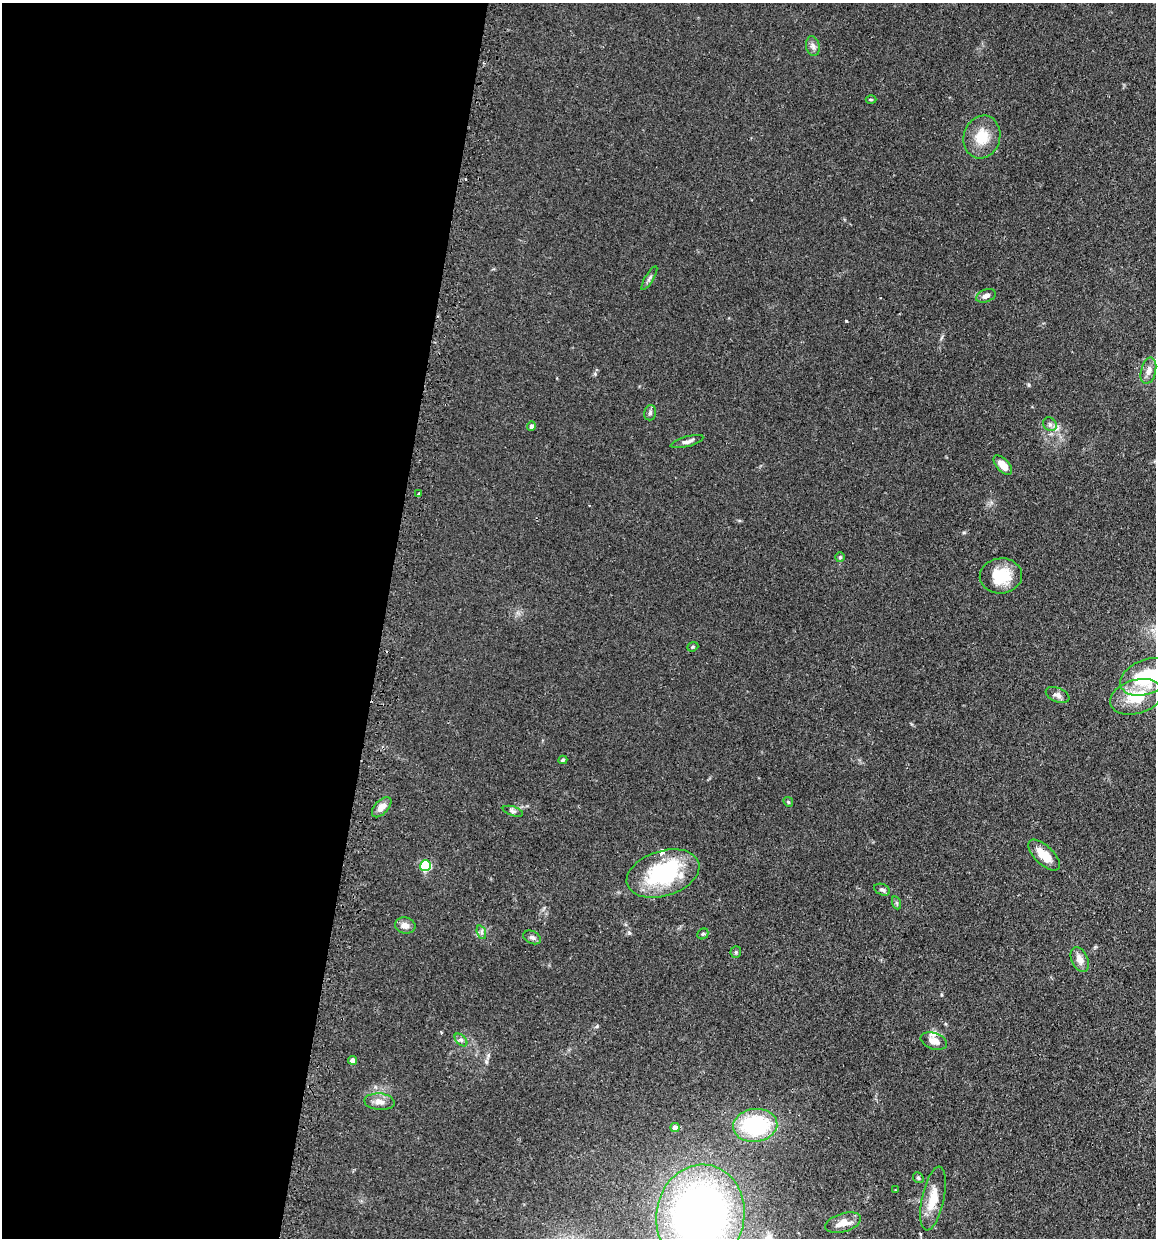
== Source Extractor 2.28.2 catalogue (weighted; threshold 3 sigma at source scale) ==
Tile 5 of 4 x 4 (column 1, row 2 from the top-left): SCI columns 149-1302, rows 2500-3735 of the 5030 x 5000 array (HDU 1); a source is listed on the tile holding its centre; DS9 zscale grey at full resolution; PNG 1158 x 1240 px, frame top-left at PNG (2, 3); each listed source drawn as its Kron ellipse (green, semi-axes under 4 px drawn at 4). Shown black and unused: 33% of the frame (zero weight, under 2 of 3 exposures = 4% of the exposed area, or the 3 px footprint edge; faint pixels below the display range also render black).
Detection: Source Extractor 2.28.2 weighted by HDU 2 'WHT'; one run over the whole footprint, this tile lists its part. Background 0.107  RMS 0.0075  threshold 0.0339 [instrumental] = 3 sigma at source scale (4.5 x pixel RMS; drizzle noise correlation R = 1.50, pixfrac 1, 0.05/0.05 arcsec/px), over >= 5 px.
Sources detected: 49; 1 inside a brighter object's white glare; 1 cosmic-ray / hot-pixel residue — neither listed nor drawn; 3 inside a brighter listed object's ellipse — not listed separately; the other 44 listed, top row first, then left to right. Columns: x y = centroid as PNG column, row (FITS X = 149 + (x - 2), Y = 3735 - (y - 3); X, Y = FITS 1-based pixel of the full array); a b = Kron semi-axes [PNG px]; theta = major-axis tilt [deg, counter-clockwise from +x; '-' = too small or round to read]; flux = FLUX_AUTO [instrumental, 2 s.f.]
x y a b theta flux
813 46 10 7 -78 3
871 99 5 3 - 0.67
982 137 22 18 73 17
649 278 13 4 59 1.9
986 296 10 6 20 3.4
1148 371 13 7 77 4.7
650 413 8 5 75 1.9
1050 424 7 6 - 2.1
531 426 5 4 - 2
687 442 17 5 16 3
1003 465 12 6 -47 8
418 494 3 3 - 6.2
840 557 5 5 - 1
1001 576 21 17 4 22
693 647 6 4 22 0.88
1146 677 27 17 22 43
1058 695 12 7 -23 3.4
1136 697 27 17 17 24
563 760 4 3 - 1
788 802 5 4 - 0.95
382 807 12 6 47 5.5
513 811 10 4 -17 1.9
1044 855 20 9 -44 13
425 866 5 5 - 58
663 873 37 22 17 65
882 890 8 5 -22 1.8
897 903 7 4 -71 1.2
405 926 10 8 -10 4.8
481 932 7 4 -71 1.7
703 934 6 5 - 1
532 937 9 6 -25 2.3
736 952 6 5 - 1.1
1080 959 13 8 -66 5.7
461 1040 7 4 -45 1.8
934 1041 14 8 -19 6
353 1060 4 4 - 4.8
379 1102 15 8 -5 5.1
755 1125 22 16 7 68
675 1127 4 4 - 4.6
918 1178 6 5 - 1.2
895 1190 2 2 - 0.48
933 1198 32 11 78 15
700 1216 51 44 80 450
843 1223 18 9 16 8.9
Isophote crosses this tile's border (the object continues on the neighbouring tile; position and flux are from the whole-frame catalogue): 2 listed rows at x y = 1146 677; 700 1216
Unlisted compact peaks at least as high as the median listed source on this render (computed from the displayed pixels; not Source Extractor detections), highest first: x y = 846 321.